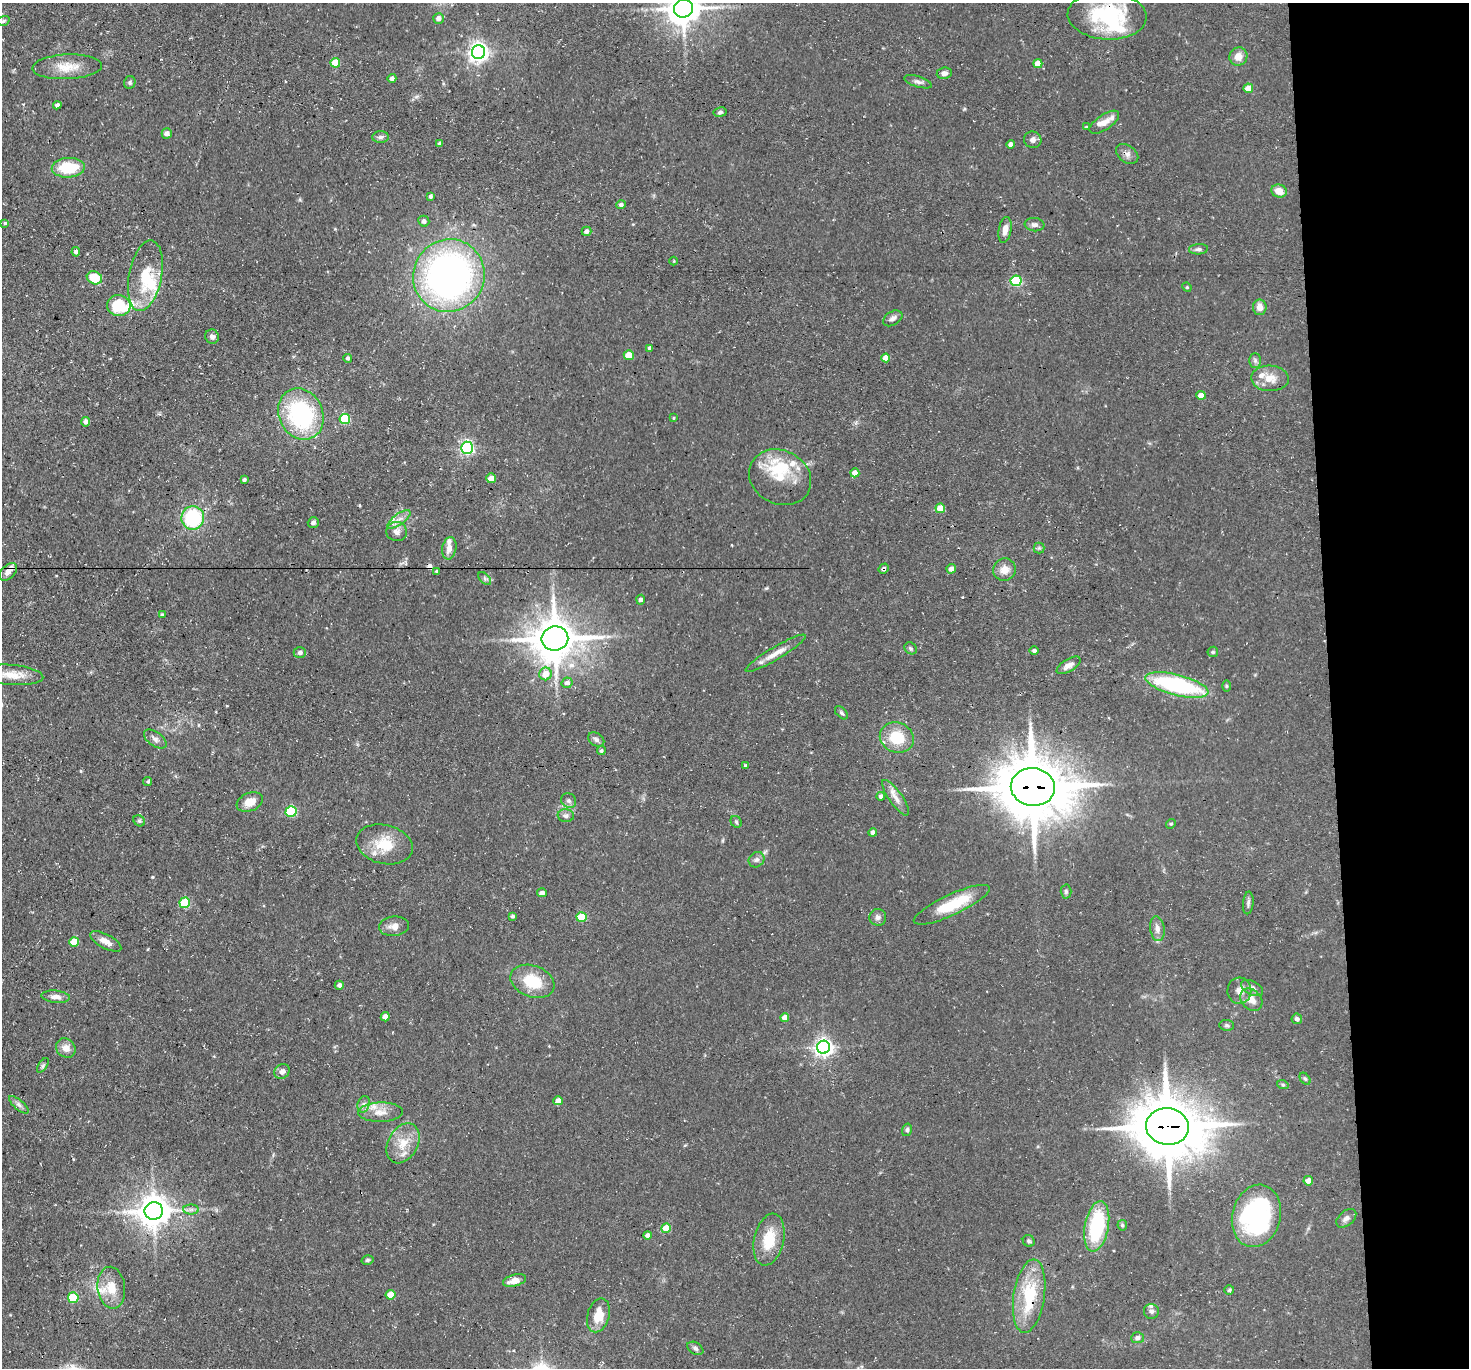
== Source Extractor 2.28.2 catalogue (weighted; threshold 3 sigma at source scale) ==
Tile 6 of 3 x 3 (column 3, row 2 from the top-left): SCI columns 2934-4400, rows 1521-2886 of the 4401 x 4372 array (HDU 1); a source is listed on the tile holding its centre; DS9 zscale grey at full resolution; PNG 1471 x 1370 px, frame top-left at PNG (2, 3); each listed source drawn as its Kron ellipse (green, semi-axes under 4 px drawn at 4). Shown black and unused: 10% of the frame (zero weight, under 3 of 4 exposures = <1% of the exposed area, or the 3 px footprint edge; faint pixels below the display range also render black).
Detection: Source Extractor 2.28.2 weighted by HDU 2 'WHT'; one run over the whole footprint, this tile lists its part. Background 0.0734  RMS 0.0054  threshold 0.0241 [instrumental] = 3 sigma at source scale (4.5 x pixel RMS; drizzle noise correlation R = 1.50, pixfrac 1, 0.05/0.05 arcsec/px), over >= 5 px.
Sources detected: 183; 2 inside a brighter object's white glare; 2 cosmic-ray / hot-pixel residue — neither listed nor drawn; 14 inside a brighter listed object's ellipse — not listed separately; the other 165 listed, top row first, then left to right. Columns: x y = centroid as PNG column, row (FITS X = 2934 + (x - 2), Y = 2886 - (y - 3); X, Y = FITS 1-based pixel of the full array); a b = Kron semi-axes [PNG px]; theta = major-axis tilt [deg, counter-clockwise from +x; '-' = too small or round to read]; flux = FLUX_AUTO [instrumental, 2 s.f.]
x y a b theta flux
684 9 9 9 - 1000
1107 16 39 24 -3 50
439 18 5 5 - 2.6
3 21 6 4 18 0.92
479 52 7 6 - 280
1238 56 9 9 - 4.8
335 63 5 5 - 12
1038 64 4 4 - 6.2
67 67 35 12 3 10
944 73 7 6 - 2.2
392 78 4 4 - 2
130 82 6 5 - 0.97
918 82 14 5 -17 2
1248 88 5 4 - 6.3
57 105 4 4 - 1.7
720 112 7 4 11 1
1104 122 17 7 34 4.3
1086 127 4 3 - 0.51
167 133 5 5 - 2.4
381 137 8 6 4 1.5
1033 140 9 8 - 2.3
440 143 3 3 - 1.4
1010 144 4 4 - 1.9
1127 154 12 8 -36 2.7
68 168 16 10 3 19
1279 191 8 6 -19 6.1
430 196 4 3 - 1.2
621 205 5 4 - 1.6
424 221 6 5 - 1.5
5 223 3 3 - 0.6
1034 225 10 6 -7 2
1005 230 13 6 79 4.1
586 231 5 4 - 2.2
1198 249 9 5 4 1.5
76 252 5 4 - 1.3
674 261 4 3 - 0.43
145 276 36 16 79 21
449 276 37 35 60 230
94 278 8 6 -22 15
1016 281 5 5 - 42
1187 287 5 4 - 0.64
119 305 12 10 -7 21
1260 307 8 7 - 4
893 318 10 6 32 2.2
212 337 7 6 - 1.8
650 348 4 4 - 1.9
629 355 5 5 - 9.5
348 358 4 4 - 1.1
886 358 4 4 - 5.3
1255 360 7 6 - 1.4
1270 378 18 13 -3 7.3
1201 395 5 4 - 7
301 414 26 22 -65 65
673 418 4 3 - 0.51
345 419 5 5 - 29
85 422 5 4 - 2
467 448 6 6 - 100
855 473 4 4 - 4.4
780 477 32 27 -27 20
491 478 5 4 - 5.3
244 480 3 3 - 1.1
940 508 5 4 - 10
193 518 12 11 - 40
399 519 13 5 35 2.9
313 523 5 5 - 1.6
397 531 10 9 - 2.9
449 548 11 7 79 3.7
1039 548 5 5 - 0.94
884 569 5 4 - 1.2
951 569 5 4 - 2.7
1004 570 11 11 - 5.2
437 571 3 3 - 0.99
8 572 10 6 44 3.8
485 578 8 4 -45 1.1
641 600 5 4 - 2
162 615 4 3 - 0.93
555 639 13 12 - 1600
911 648 7 5 -46 0.98
1034 651 5 4 - 1.4
1213 652 5 5 - 0.77
300 653 6 5 - 1.9
776 653 35 6 31 6.3
1069 665 13 6 31 3.2
545 674 6 6 - 6.4
10 675 33 10 -4 9.1
567 683 5 5 - 2.3
1177 685 32 10 -14 69
1226 686 6 4 -89 0.67
841 713 8 5 -45 1.1
897 737 17 15 -20 17
155 739 13 7 -35 2.2
596 740 9 6 -34 1.6
601 751 4 4 - 0.93
745 766 4 3 - 1.2
148 781 5 4 - 0.83
1033 787 22 19 -7 3500
881 796 4 4 - 2
896 798 21 6 -55 4.3
569 801 8 7 - 1.6
250 802 14 9 22 6.4
291 812 5 5 - 39
566 816 8 6 -6 1.9
139 821 6 5 - 0.92
736 822 6 5 - 0.94
1171 824 5 4 - 0.68
873 832 4 4 - 2.3
384 844 29 19 -14 15
756 860 8 7 - 1.7
1066 891 7 5 -88 1
542 893 5 4 - 1.9
185 903 5 5 - 30
1248 903 11 5 84 1.5
952 905 41 10 25 22
513 916 4 4 - 1
582 917 5 5 - 20
878 917 8 8 - 2.1
394 926 15 10 6 3.9
1157 929 12 7 -81 3.2
106 941 17 7 -28 4.6
74 942 5 5 - 14
532 981 23 15 -20 18
339 985 4 4 - 1.6
1252 988 12 6 -29 2.6
1239 991 13 12 - 4.5
56 997 14 6 -5 3.2
1251 1000 12 9 -46 5.4
385 1017 4 4 - 3.3
785 1018 4 4 - 5.2
1297 1019 5 5 - 1.9
1227 1025 7 5 -4 1.1
824 1047 6 6 - 230
66 1048 10 9 - 4.9
43 1065 8 4 55 0.91
282 1071 8 7 - 1.9
1305 1079 7 4 -52 0.98
1283 1085 6 4 -18 0.78
558 1101 4 4 - 4.6
364 1104 8 6 73 1.9
19 1105 12 4 -41 1.9
380 1112 22 9 1 6.6
1167 1126 21 18 -7 3200
907 1130 6 5 - 1.1
403 1143 21 15 61 11
1308 1181 5 5 - 4.1
191 1210 8 5 0 1.6
154 1211 9 8 - 990
1256 1216 31 24 76 81
1346 1218 11 7 42 2.3
1122 1225 5 5 - 0.82
1097 1226 25 12 79 40
666 1228 5 4 - 12
647 1235 4 4 - 2.1
769 1240 26 15 77 16
1029 1241 6 5 - 0.98
367 1260 6 4 16 0.89
514 1281 12 6 15 5.6
111 1288 21 13 -82 10
1229 1290 5 5 - 0.87
390 1295 5 5 - 7.5
1029 1296 37 15 81 29
73 1298 5 5 - 25
1151 1311 7 7 - 1.8
598 1315 17 11 74 10
1138 1338 6 5 - 1.7
695 1348 9 5 -31 1.4
Overlapping masked pixels (flux is a lower limit): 8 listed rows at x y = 1107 16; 1127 154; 884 569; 437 571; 8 572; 1033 787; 1167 1126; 1029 1296
Isophote crosses this tile's border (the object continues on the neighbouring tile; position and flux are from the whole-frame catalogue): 2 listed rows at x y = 684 9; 10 675